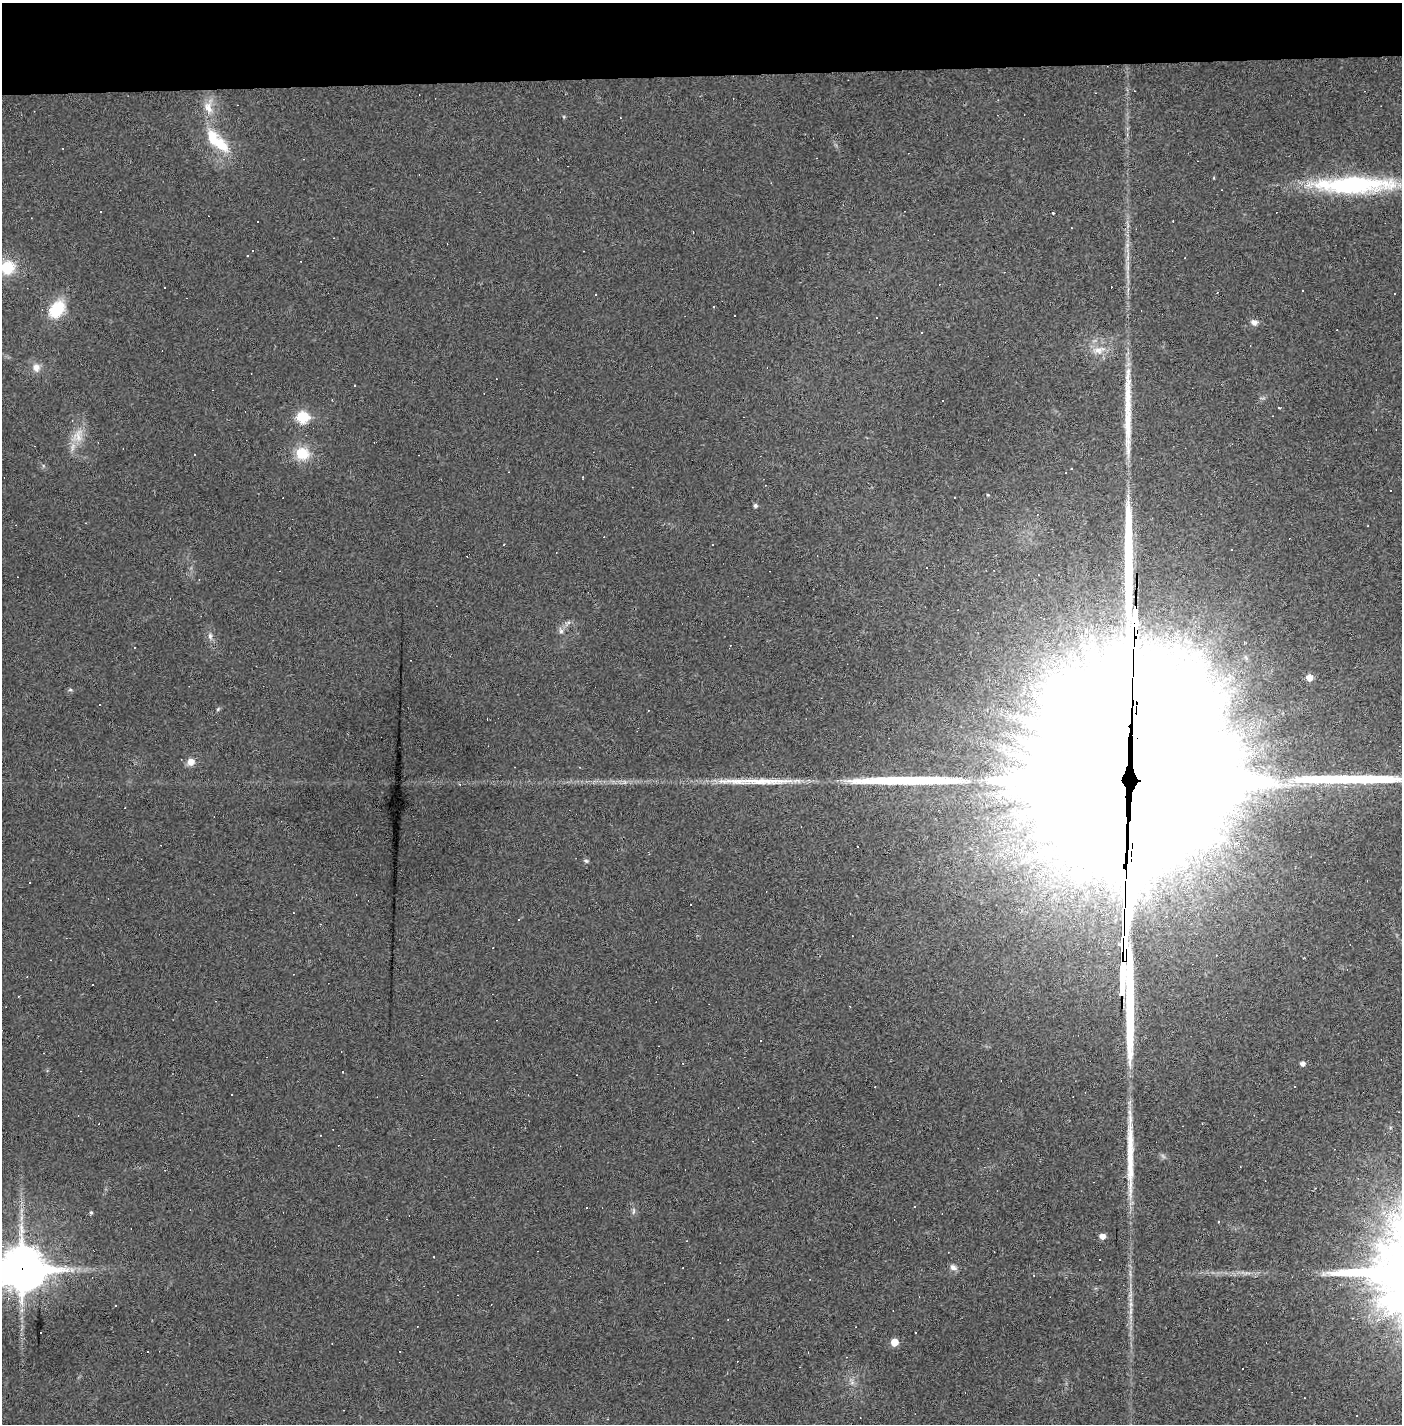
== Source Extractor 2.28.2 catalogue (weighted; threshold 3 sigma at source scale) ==
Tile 2 of 3 x 3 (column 2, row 1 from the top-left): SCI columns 1433-2832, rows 2856-4277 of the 4277 x 4302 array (HDU 1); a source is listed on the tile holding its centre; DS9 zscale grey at full resolution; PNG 1404 x 1426 px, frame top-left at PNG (2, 3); no overlay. Shown black and unused: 5% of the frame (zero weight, under 2 of 3 exposures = <1% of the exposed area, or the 3 px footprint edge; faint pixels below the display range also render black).
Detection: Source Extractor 2.28.2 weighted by HDU 2 'WHT'; one run over the whole footprint, this tile lists its part. Background 0.0281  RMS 0.0061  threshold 0.0273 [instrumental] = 3 sigma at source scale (4.5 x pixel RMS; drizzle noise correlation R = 1.50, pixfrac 1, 0.05/0.05 arcsec/px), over >= 5 px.
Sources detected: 105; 1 inside a brighter object's white glare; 52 cosmic-ray / hot-pixel residue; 6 long thin detections or spike segments (spike, bleed or trail) — not listed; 1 inside a brighter listed object's ellipse — not listed separately; the other 45 listed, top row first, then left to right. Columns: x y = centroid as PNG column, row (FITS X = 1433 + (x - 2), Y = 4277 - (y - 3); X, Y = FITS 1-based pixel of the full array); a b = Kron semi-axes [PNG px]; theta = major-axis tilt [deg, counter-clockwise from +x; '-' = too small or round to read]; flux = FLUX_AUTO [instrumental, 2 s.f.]
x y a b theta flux
208 108 18 11 -66 8
220 144 29 16 -48 19
1214 178 4 3 - 0.46
1353 185 98 19 1 89
1173 221 3 3 - 0.59
7 267 17 16 - 18
57 309 18 13 52 25
1254 322 8 7 - 2.9
922 332 3 3 - 1.6
1099 350 21 10 15 7.7
36 368 11 10 - 4.6
354 385 3 2 - 0.44
942 401 3 3 - 2
1279 407 3 3 - 1.2
302 417 7 6 - 40
78 436 22 14 74 11
302 453 16 14 -18 15
1071 469 3 3 - 0.95
988 495 4 3 - 0.58
755 505 5 4 - 1.4
1231 549 3 3 - 1.6
561 631 9 6 -69 2
210 636 10 6 -76 2.1
1309 677 6 5 - 5.6
70 690 6 4 1 0.87
218 709 6 4 47 0.77
191 761 8 7 - 5.1
460 784 4 3 - 0.7
1119 784 110 99 66 63000
586 861 7 5 -16 1
30 883 3 2 - 0.43
1303 1063 4 4 - 2.6
343 1072 3 3 - 1
633 1211 11 4 85 1.5
91 1212 5 4 - 0.87
1218 1222 4 2 - 0.42
1102 1236 5 5 - 4
434 1257 2 2 - 0.36
953 1267 10 7 -27 2.6
22 1269 18 15 2 1900
8 1298 4 4 - 1
115 1306 3 3 - 7
1131 1311 12 4 85 2.8
894 1342 6 6 - 7.5
852 1383 7 5 0 1.6
Overlapping masked pixels (flux is a lower limit): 2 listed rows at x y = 1119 784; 22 1269
Isophote crosses this tile's border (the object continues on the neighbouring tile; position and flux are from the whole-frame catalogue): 2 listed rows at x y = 7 267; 22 1269